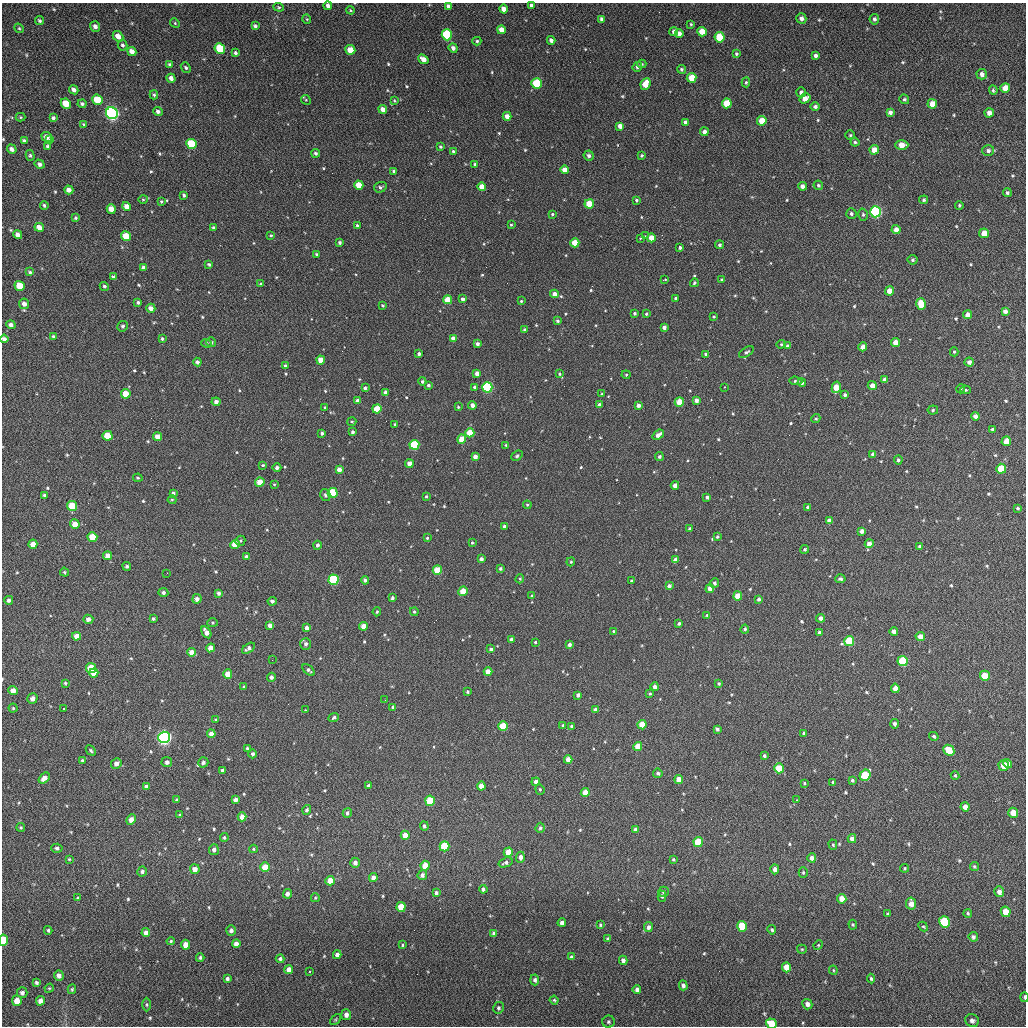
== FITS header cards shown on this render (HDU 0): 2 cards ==
NAXIS1  =                 1024 / length of data axis 1
NAXIS2  =                 1024 / length of data axis 2

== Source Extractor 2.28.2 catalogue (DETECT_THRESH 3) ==
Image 1024 x 1024 px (HDU 0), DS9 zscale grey, 1 PNG px = 1 image px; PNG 1028 x 1028 px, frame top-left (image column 1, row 1024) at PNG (2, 3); each listed source drawn as its Kron ellipse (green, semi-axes under 4 px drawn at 4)
Background 77.6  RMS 11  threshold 33.1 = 3 sigma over >= 5 px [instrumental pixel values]
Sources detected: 635; of the 635, the 500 brightest by FLUX_AUTO listed and drawn (135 fainter detections omitted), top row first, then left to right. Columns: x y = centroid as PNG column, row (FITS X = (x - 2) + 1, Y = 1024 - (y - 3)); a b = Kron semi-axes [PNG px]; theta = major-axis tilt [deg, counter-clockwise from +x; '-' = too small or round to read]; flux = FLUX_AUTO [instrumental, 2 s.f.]
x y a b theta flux
531 5 4 3 - 2200
328 6 4 4 - 3100
448 6 4 4 - 1900
279 7 5 4 - 1000
504 9 4 4 - 4400
350 10 4 3 - 890
801 18 5 5 - 2800
307 19 4 4 - 800
602 19 4 4 - 3000
874 19 5 4 - 2000
40 21 5 4 - 1400
175 23 5 4 - 910
691 24 3 3 - 920
255 26 4 3 - 1600
95 27 5 5 - 2900
19 28 5 4 - 1000
501 30 4 4 - 6600
674 32 4 4 - 2600
702 32 5 4 - 9400
679 33 4 4 - 3500
447 35 5 5 - 55000
118 36 6 4 -40 5600
719 37 5 5 - 22000
551 40 4 3 - 2800
477 41 4 4 - 1200
123 45 5 5 - 1500
220 48 5 5 - 31000
453 48 5 4 - 3100
350 50 5 4 - 12000
132 51 5 4 - 4900
235 53 4 3 - 1500
736 54 4 4 - 1300
815 56 4 4 - 2300
423 59 5 4 - 5500
170 64 4 4 - 1200
642 64 4 4 - 950
637 67 5 4 - 1900
186 68 6 4 -51 1300
681 69 4 4 - 1300
982 74 5 5 - 3000
171 78 5 4 - 3900
692 78 5 5 - 13000
746 82 5 4 - 1100
537 83 5 5 - 34000
645 84 6 4 65 13000
1005 88 5 5 - 7600
74 90 5 4 - 2500
993 90 5 3 - 1100
801 92 5 4 - 2500
154 95 4 3 - 1200
805 98 6 4 33 6600
904 99 5 4 - 1200
97 100 5 5 - 20000
306 100 5 4 - 870
394 101 4 3 - 810
727 103 5 5 - 20000
66 104 5 4 - 15000
82 104 4 4 - 1400
932 104 5 4 - 6900
815 106 4 4 - 2000
383 109 4 4 - 5200
158 112 5 4 - 2700
890 112 4 4 - 2600
112 113 6 5 - 280000
989 113 4 4 - 4200
507 116 4 4 - 5300
21 117 5 4 - 920
53 118 4 4 - 1600
762 121 5 4 - 12000
685 122 4 3 - 2400
84 124 4 3 - 870
620 126 4 4 - 5000
704 132 4 4 - 2700
850 135 5 5 - 980
47 137 5 5 - 4500
50 140 3 3 - 1200
24 141 4 3 - 1400
855 142 4 4 - 1200
191 144 5 5 - 30000
902 145 6 4 1 8800
48 146 4 4 - 1600
440 147 4 4 - 1200
12 149 5 4 - 2800
874 150 5 4 - 7100
988 150 6 5 - 2100
453 152 3 3 - 1400
316 153 4 4 - 1700
30 155 5 4 - 1100
642 155 4 4 - 1000
589 156 5 5 - 2300
40 164 5 4 - 2500
475 164 3 3 - 1000
564 170 4 4 - 6100
394 171 3 3 - 1200
359 185 4 4 - 14000
818 185 5 4 - 1400
802 186 4 4 - 3000
380 187 6 5 - 1700
482 187 4 4 - 7300
69 190 4 4 - 4600
1007 193 4 4 - 1600
184 195 4 3 - 1400
143 199 4 4 - 820
636 200 3 3 - 1100
924 200 4 4 - 1200
161 201 4 4 - 1000
589 204 4 4 - 19000
44 205 4 3 - 1200
959 205 4 3 - 940
127 206 4 4 - 5500
111 209 5 4 - 7700
875 212 5 5 - 150000
552 214 4 3 - 930
851 214 5 5 - 1600
863 215 6 5 - 1200
75 218 4 3 - 1100
357 225 3 3 - 1300
511 225 3 3 - 810
39 227 5 4 - 5300
213 228 4 3 - 1800
896 230 4 4 - 4800
984 233 5 5 - 9500
18 235 5 4 - 4000
271 235 4 3 - 850
126 236 5 4 - 16000
645 236 3 3 - 950
640 238 3 2 - 1800
651 238 4 4 - 12000
340 243 4 4 - 1700
575 243 4 4 - 16000
720 245 4 4 - 1500
680 247 3 3 - 9900
316 254 4 3 - 1100
913 260 5 5 - 1200
209 264 4 3 - 1200
144 268 4 4 - 2900
30 272 4 3 - 1200
113 277 4 3 - 1400
665 280 3 3 - 1200
722 280 4 4 - 1200
694 283 4 4 - 1200
261 284 3 3 - 1300
20 286 5 5 - 17000
104 286 5 4 - 1400
889 291 4 4 - 7000
554 294 4 4 - 5000
675 298 3 3 - 1100
463 299 3 3 - 2300
448 300 4 4 - 15000
521 301 3 3 - 800
138 302 3 3 - 1500
24 304 5 5 - 3600
921 304 6 5 - 16000
383 306 3 3 - 1000
151 308 5 4 - 4700
1005 311 4 4 - 2800
635 313 3 3 - 1500
646 314 4 4 - 1100
967 315 4 4 - 3600
714 317 4 4 - 950
558 321 3 3 - 1400
11 325 5 4 - 2700
123 326 5 5 - 1500
664 327 4 4 - 3200
525 330 4 3 - 1800
53 336 4 4 - 1400
4 339 4 4 - 2800
162 339 4 4 - 1200
453 339 4 4 - 6100
211 342 5 5 - 2100
207 343 5 4 - 1300
896 343 4 4 - 10000
477 344 4 4 - 2600
781 344 5 4 - 980
787 346 4 3 - 1800
863 347 4 4 - 4600
746 352 8 4 32 1600
954 352 4 4 - 990
419 354 3 3 - 1900
706 354 3 3 - 1300
321 360 4 4 - 8900
197 362 4 4 - 2200
969 362 4 4 - 3100
285 366 3 3 - 1300
477 373 4 4 - 4400
559 374 4 3 - 1000
626 375 4 4 - 900
885 380 4 4 - 3700
422 381 4 4 - 1500
796 381 6 3 -5 1400
802 383 4 4 - 1800
428 385 4 3 - 1600
872 385 4 4 - 5300
475 387 4 4 - 1900
487 387 5 5 - 82000
724 387 3 2 - 1100
836 387 6 4 76 13000
365 388 3 3 - 1700
961 389 4 4 - 870
965 390 5 4 - 1100
385 393 4 4 - 3200
126 394 5 4 - 13000
602 394 4 3 - 1100
845 395 4 3 - 1800
696 400 4 4 - 3200
358 401 4 4 - 4800
216 402 4 4 - 3100
679 402 5 4 - 14000
472 405 4 4 - 3700
599 405 4 3 - 2700
638 405 4 4 - 3000
325 407 4 3 - 960
458 407 4 4 - 960
377 409 4 4 - 16000
933 410 5 4 - 1200
975 416 4 4 - 3100
816 419 4 4 - 960
352 422 4 4 - 1000
395 424 3 3 - 1300
992 429 3 3 - 1500
353 432 3 3 - 1600
322 433 3 3 - 1300
470 433 4 4 - 18000
658 435 6 4 38 3800
108 436 5 5 - 16000
158 437 4 4 - 8800
462 439 4 4 - 11000
1006 441 5 4 - 8000
414 445 5 5 - 47000
506 445 4 3 - 900
873 454 4 4 - 2400
517 456 6 4 38 1400
475 457 4 4 - 3800
659 457 4 4 - 1600
898 460 4 4 - 1800
409 464 4 4 - 4800
263 465 4 3 - 880
277 468 4 4 - 2300
1001 469 5 5 - 23000
339 470 4 4 - 4900
138 478 5 3 - 990
260 482 5 4 - 10000
274 484 4 4 - 810
675 485 4 4 - 4500
173 493 4 3 - 1600
333 493 5 5 - 42000
44 495 3 3 - 1500
325 495 6 5 - 1700
426 496 4 3 - 980
707 497 3 3 - 1800
172 500 4 4 - 840
527 505 4 4 - 850
72 506 5 5 - 24000
808 507 4 3 - 1400
1018 508 4 3 - 920
829 521 4 4 - 4500
75 524 5 4 - 6900
504 526 3 3 - 2200
690 529 4 3 - 2200
862 531 4 4 - 3300
92 537 5 4 - 14000
717 537 4 3 - 1200
427 538 3 3 - 970
240 541 5 5 - 1100
472 543 4 3 - 940
33 544 4 4 - 6700
235 544 4 4 - 12000
869 544 4 4 - 4900
317 545 4 4 - 1900
920 546 4 3 - 1400
805 549 4 4 - 1100
108 556 4 4 - 7000
246 557 4 4 - 2400
481 559 4 4 - 2200
675 560 4 4 - 4200
571 562 4 3 - 990
127 566 4 4 - 1700
500 569 4 4 - 1500
437 570 5 4 - 19000
65 572 4 3 - 990
167 573 2 2 - 1100
520 579 4 3 - 890
840 579 5 4 - 1500
333 580 5 5 - 60000
365 580 4 4 - 2100
632 581 3 3 - 1300
714 583 5 4 - 1700
669 586 4 4 - 2400
710 588 4 4 - 4500
463 591 5 4 - 13000
163 593 5 4 - 1900
218 593 4 3 - 2000
532 596 4 3 - 1300
738 596 4 4 - 12000
392 598 4 3 - 1800
197 599 4 4 - 3200
759 599 4 3 - 1700
9 600 4 4 - 2200
272 601 4 4 - 2000
377 612 4 4 - 1100
414 612 4 4 - 1200
707 615 4 4 - 940
821 618 4 4 - 2900
88 619 5 4 - 3000
153 619 4 3 - 1200
213 623 5 4 - 970
679 623 4 3 - 1400
270 625 4 4 - 4300
363 626 4 4 - 7200
307 628 4 4 - 3800
745 629 4 4 - 1300
613 631 3 3 - 830
894 631 4 4 - 4900
206 632 6 4 -57 4800
819 633 4 3 - 2300
76 636 4 4 - 5400
920 636 4 4 - 7500
511 639 4 3 - 1800
849 641 5 5 - 32000
535 642 3 3 - 890
306 644 6 5 - 2300
569 645 4 3 - 2400
210 648 5 4 - 4600
248 648 7 4 33 3100
491 649 4 3 - 1600
192 652 4 4 - 6900
272 660 2 2 - 1900
902 661 5 5 - 38000
91 668 5 5 - 18000
308 670 7 4 -43 1800
488 672 4 4 - 7900
94 673 4 4 - 7100
228 674 4 4 - 11000
985 676 5 5 - 17000
271 677 4 4 - 2300
65 683 3 3 - 890
719 684 4 3 - 1100
244 687 4 3 - 1200
655 687 4 4 - 3700
895 688 4 4 - 5400
13 690 4 4 - 5400
467 692 3 3 - 1100
650 694 4 4 - 870
578 695 4 4 - 2600
32 699 5 5 - 3000
385 700 3 2 - 980
393 707 4 3 - 1600
13 708 4 4 - 1000
64 709 3 3 - 3200
305 710 3 3 - 1000
595 710 4 4 - 2600
334 718 5 3 - 1900
216 719 3 3 - 800
894 724 5 4 - 1800
563 725 3 3 - 1300
642 725 5 4 - 14000
503 726 5 5 - 22000
571 726 3 3 - 950
717 729 4 3 - 1700
804 733 4 3 - 1400
211 734 4 4 - 5000
934 736 5 4 - 1400
164 737 6 5 - 280000
638 746 4 4 - 10000
247 748 3 3 - 990
91 750 6 3 -47 1100
949 750 6 5 - 16000
253 754 4 4 - 2000
764 756 4 4 - 1500
82 760 3 3 - 1000
568 760 4 4 - 6300
167 762 5 5 - 2400
203 762 5 5 - 2200
116 763 5 5 - 3500
1007 764 5 4 - 7200
1004 765 5 5 - 13000
779 768 5 4 - 16000
222 770 3 3 - 1900
658 773 5 4 - 1600
865 775 6 5 - 34000
955 775 4 3 - 880
44 778 6 4 39 4700
679 779 4 4 - 8400
852 780 3 3 - 1200
536 782 4 4 - 3200
833 782 4 4 - 960
804 783 3 3 - 890
368 785 3 3 - 1000
146 786 4 3 - 1600
481 786 4 4 - 7300
540 789 5 4 - 1200
585 793 4 4 - 9000
176 800 3 3 - 940
235 800 4 4 - 3700
796 800 3 3 - 880
430 801 5 5 - 29000
965 807 4 4 - 4900
307 810 5 4 - 1500
347 813 5 4 - 1700
1013 813 5 4 - 9400
180 815 3 3 - 850
242 817 4 4 - 5600
131 820 5 4 - 4900
424 826 5 4 - 1500
21 827 4 4 - 960
540 828 5 4 - 1500
636 830 4 4 - 3400
405 835 4 4 - 6700
224 838 4 4 - 1200
852 839 4 4 - 3700
698 842 5 4 - 21000
833 845 5 4 - 960
444 846 5 5 - 32000
57 848 5 4 - 1500
253 849 4 4 - 910
214 850 5 5 - 2400
508 852 4 4 - 10000
520 857 5 4 - 3800
812 858 4 4 - 3400
69 859 3 3 - 800
673 859 4 4 - 940
506 862 7 4 18 2100
355 863 5 5 - 3500
425 866 5 4 - 10000
974 866 4 4 - 1100
265 867 5 4 - 13000
904 868 4 4 - 830
195 869 5 4 - 5200
775 869 5 4 - 3800
142 871 5 5 - 2000
803 872 5 4 - 1000
422 875 5 4 - 2500
373 878 4 4 - 3500
330 881 5 4 - 8800
483 889 4 4 - 2200
664 892 5 5 - 1500
999 892 5 5 - 3900
436 893 4 3 - 1900
287 894 5 4 - 2800
662 896 5 4 - 1500
77 898 4 3 - 900
315 898 4 3 - 850
842 899 5 4 - 9300
911 904 6 5 - 5600
401 907 5 4 - 17000
1006 912 5 5 - 11000
968 913 4 3 - 1000
887 914 3 3 - 880
944 922 6 5 - 39000
562 923 4 4 - 3400
600 925 4 3 - 950
853 925 5 4 - 860
742 926 5 5 - 39000
923 926 5 4 - 1000
648 927 5 4 - 2700
48 930 4 3 - 1100
772 930 4 4 - 1500
231 931 5 5 - 2300
146 933 4 4 - 4700
494 933 4 4 - 2300
973 937 5 4 - 1900
608 939 4 3 - 1700
3 940 5 4 - 22000
171 941 4 3 - 1100
236 944 4 4 - 4000
186 945 5 4 - 6500
402 945 4 3 - 950
818 945 5 4 - 860
802 949 5 4 - 850
337 955 4 4 - 3300
571 957 4 4 - 1200
200 958 4 3 - 1200
280 959 4 4 - 1700
623 960 5 4 - 2500
786 967 5 4 - 10000
289 969 4 4 - 4200
833 970 4 4 - 830
310 971 3 2 - 940
59 975 5 5 - 3200
871 978 5 3 - 1100
227 979 4 3 - 1600
535 980 5 4 - 2100
36 983 4 3 - 1600
683 985 5 4 - 2700
49 988 5 4 - 850
72 989 5 3 - 1100
637 990 4 4 - 2700
22 993 5 5 - 2300
1025 997 5 2 - 1700
554 1000 4 4 - 960
17 1001 5 5 - 6700
40 1001 5 4 - 3600
807 1004 5 5 - 3500
146 1005 7 3 -89 970
498 1008 6 5 - 1500
346 1015 5 5 - 4200
335 1019 6 4 46 940
972 1020 7 6 - 3100
608 1022 6 6 - 1500
771 1024 5 5 - 17000
At the frame edge (FLAGS 8, measured only in part): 6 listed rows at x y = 531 5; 328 6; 4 339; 3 940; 1025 997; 771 1024
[135 fainter detections neither listed nor drawn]